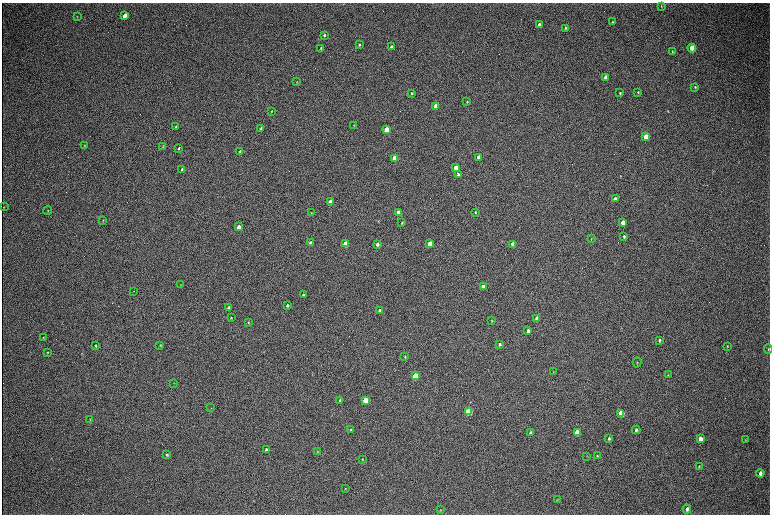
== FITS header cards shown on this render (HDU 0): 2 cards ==
NAXIS1  =                 1536 / length of data axis 1
NAXIS2  =                 1024 / length of data axis 2

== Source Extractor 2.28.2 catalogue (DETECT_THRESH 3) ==
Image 1536 x 1024 px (HDU 0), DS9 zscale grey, zoomed out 1/2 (1 PNG px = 2 x 2 image px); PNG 772 x 516 px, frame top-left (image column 1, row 1023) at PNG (2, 3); each listed source drawn as its Kron ellipse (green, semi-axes under 4 px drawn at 4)
Background 306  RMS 23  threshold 68.5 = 3 sigma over >= 5 px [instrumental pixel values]
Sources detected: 104; all 104 listed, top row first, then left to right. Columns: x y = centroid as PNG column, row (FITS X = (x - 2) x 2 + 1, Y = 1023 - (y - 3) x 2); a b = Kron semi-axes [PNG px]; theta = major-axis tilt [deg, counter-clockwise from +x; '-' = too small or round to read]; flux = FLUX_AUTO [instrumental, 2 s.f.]
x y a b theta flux
661 6 3 3 - 3000
125 16 4 3 - 47000
77 17 3 2 - 1900
613 22 3 2 - 4000
539 25 3 3 - 17000
565 28 3 3 - 4600
324 35 3 3 - 5400
359 45 3 2 - 4300
391 47 3 3 - 12000
321 48 3 2 - 3400
692 48 4 3 - 71000
672 52 4 3 - 3600
605 77 3 3 - 19000
297 82 3 2 - 2500
695 87 3 3 - 4400
638 92 4 2 - 3600
411 93 2 2 - 4800
620 93 3 2 - 5500
467 102 3 3 - 3400
436 106 3 3 - 150000
271 111 3 2 - 2800
354 125 2 2 - 1700
176 127 3 2 - 8400
261 129 3 2 - 6900
386 130 3 3 - 220000
646 137 4 3 - 92000
84 145 3 2 - 2700
163 147 3 2 - 1900
179 148 3 2 - 4900
240 151 3 3 - 5600
479 157 3 3 - 39000
394 158 3 3 - 130000
455 168 3 3 - 71000
182 169 4 3 - 6900
458 175 3 3 - 20000
615 199 3 3 - 24000
330 202 3 3 - 76000
4 207 2 2 - 1600
48 210 4 2 - 2700
398 212 3 3 - 68000
475 212 3 2 - 4200
311 213 3 2 - 2600
103 220 4 2 - 2100
402 223 3 2 - 5000
623 223 4 3 - 70000
239 227 3 3 - 63000
624 236 4 3 - 7800
591 239 4 2 - 2400
311 243 3 2 - 14000
345 244 3 3 - 200000
377 244 3 3 - 16000
429 244 3 3 - 76000
513 244 3 3 - 92000
180 285 3 2 - 1400
483 287 3 3 - 90000
134 291 2 1 - 1400
303 295 3 3 - 5500
287 305 3 2 - 9400
229 307 3 3 - 13000
380 310 3 2 - 10000
231 318 3 3 - 3500
537 318 3 3 - 45000
492 321 3 2 - 3000
248 323 3 3 - 3300
528 331 3 3 - 18000
43 337 4 2 - 3500
659 340 4 3 - 7800
500 344 3 3 - 8500
160 345 3 3 - 3300
95 346 3 2 - 4100
727 346 3 3 - 3300
768 349 5 3 - 4300
48 352 3 2 - 2800
405 357 3 3 - 4000
637 362 5 2 - 3300
553 372 3 2 - 1700
668 375 3 2 - 2700
415 376 4 3 - 230000
174 383 3 2 - 1500
340 400 4 3 - 6200
365 400 4 3 - 150000
211 408 3 2 - 1200
468 411 4 3 - 340000
621 414 4 3 - 230000
90 419 3 2 - 2400
351 430 4 3 - 4100
636 430 4 3 - 9200
530 433 3 3 - 14000
577 433 4 3 - 170000
609 438 3 3 - 6300
700 439 4 3 - 32000
745 439 4 2 - 2900
266 450 3 3 - 11000
318 452 3 2 - 2000
167 455 3 3 - 5400
587 456 3 2 - 2000
597 456 3 3 - 3600
362 459 3 2 - 2500
699 466 3 2 - 2800
760 473 4 3 - 16000
345 488 3 3 - 3000
557 500 3 2 - 2000
687 509 4 3 - 13000
440 510 3 2 - 1700